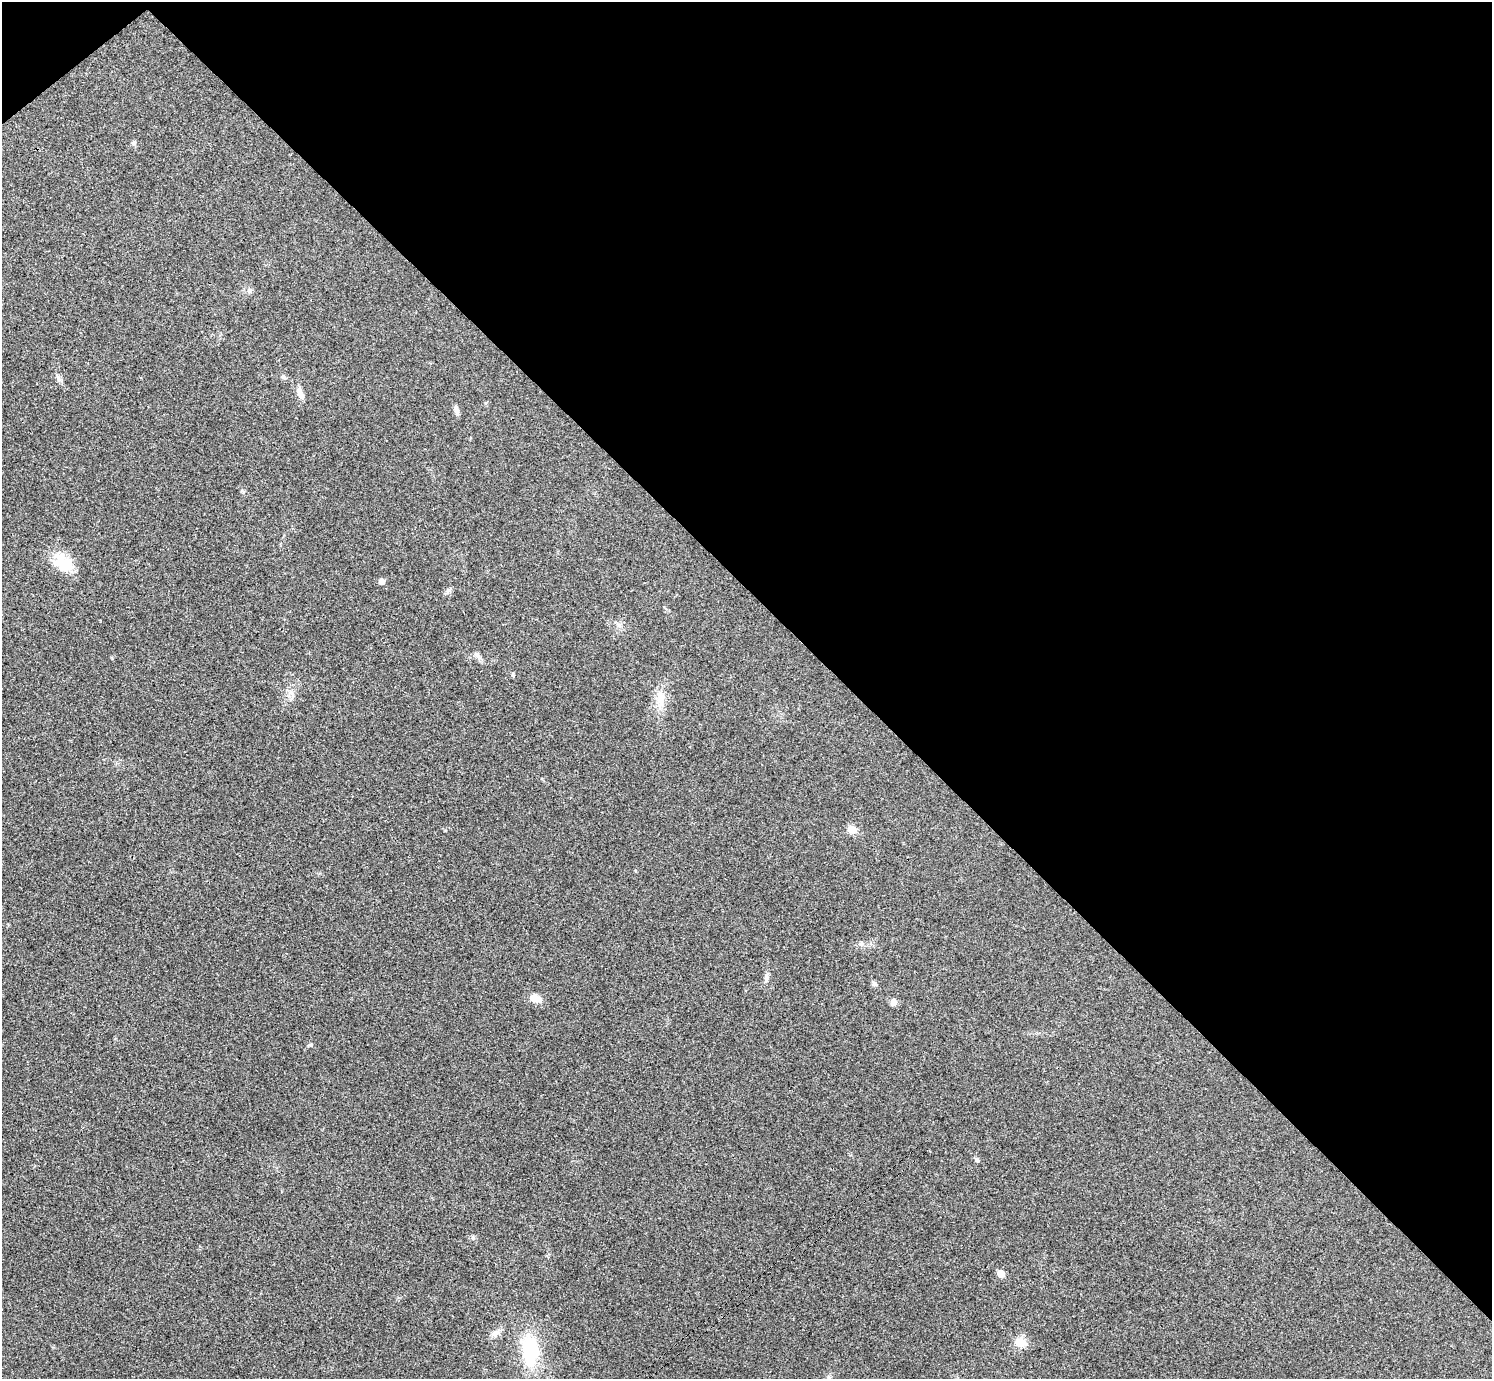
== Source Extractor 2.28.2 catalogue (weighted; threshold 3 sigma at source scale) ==
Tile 3 of 4 x 4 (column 3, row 1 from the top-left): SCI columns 2992-4481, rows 4297-5673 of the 5983 x 5981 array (HDU 1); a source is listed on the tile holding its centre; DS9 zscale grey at full resolution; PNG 1494 x 1381 px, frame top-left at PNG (2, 2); no overlay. Shown black and unused: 44% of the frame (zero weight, under 3 of 4 exposures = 1% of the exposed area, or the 3 px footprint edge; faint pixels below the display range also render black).
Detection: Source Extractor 2.28.2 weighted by HDU 2 'WHT'; one run over the whole footprint, this tile lists its part. Background 0.029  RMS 0.0049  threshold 0.022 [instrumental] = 3 sigma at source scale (4.5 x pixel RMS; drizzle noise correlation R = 1.50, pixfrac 1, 0.05/0.05 arcsec/px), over >= 5 px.
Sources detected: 26; all 26 listed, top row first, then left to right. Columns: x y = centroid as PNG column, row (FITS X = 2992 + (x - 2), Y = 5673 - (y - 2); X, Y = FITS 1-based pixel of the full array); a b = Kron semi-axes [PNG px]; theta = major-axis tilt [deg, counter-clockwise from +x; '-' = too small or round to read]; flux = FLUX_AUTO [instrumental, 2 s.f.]
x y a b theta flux
133 143 7 6 - 1.1
249 290 7 6 - 1.2
283 377 8 6 -28 1.2
58 378 12 5 -63 1.6
300 393 17 8 -70 3.5
456 410 13 5 -76 1.8
63 562 28 19 -40 14
382 581 6 6 - 2.5
448 591 11 4 47 1.1
619 625 10 5 -34 1.5
477 655 12 6 -56 2.1
660 699 27 13 -82 8.2
852 829 12 10 -25 4
861 944 8 6 56 1.4
766 978 13 5 84 1.8
874 984 7 6 - 1.2
535 998 14 9 -17 5.2
894 1002 9 7 83 2.5
310 1045 8 3 13 0.66
977 1160 5 5 - 1.4
473 1238 6 5 - 0.92
1001 1274 6 5 - 6.4
495 1333 12 8 39 2.8
1020 1342 13 10 -19 6.9
530 1351 28 15 -86 36
829 1377 6 5 - 0.87
Unlisted compact peaks at least as high as the median listed source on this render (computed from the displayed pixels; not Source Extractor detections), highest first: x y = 513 675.